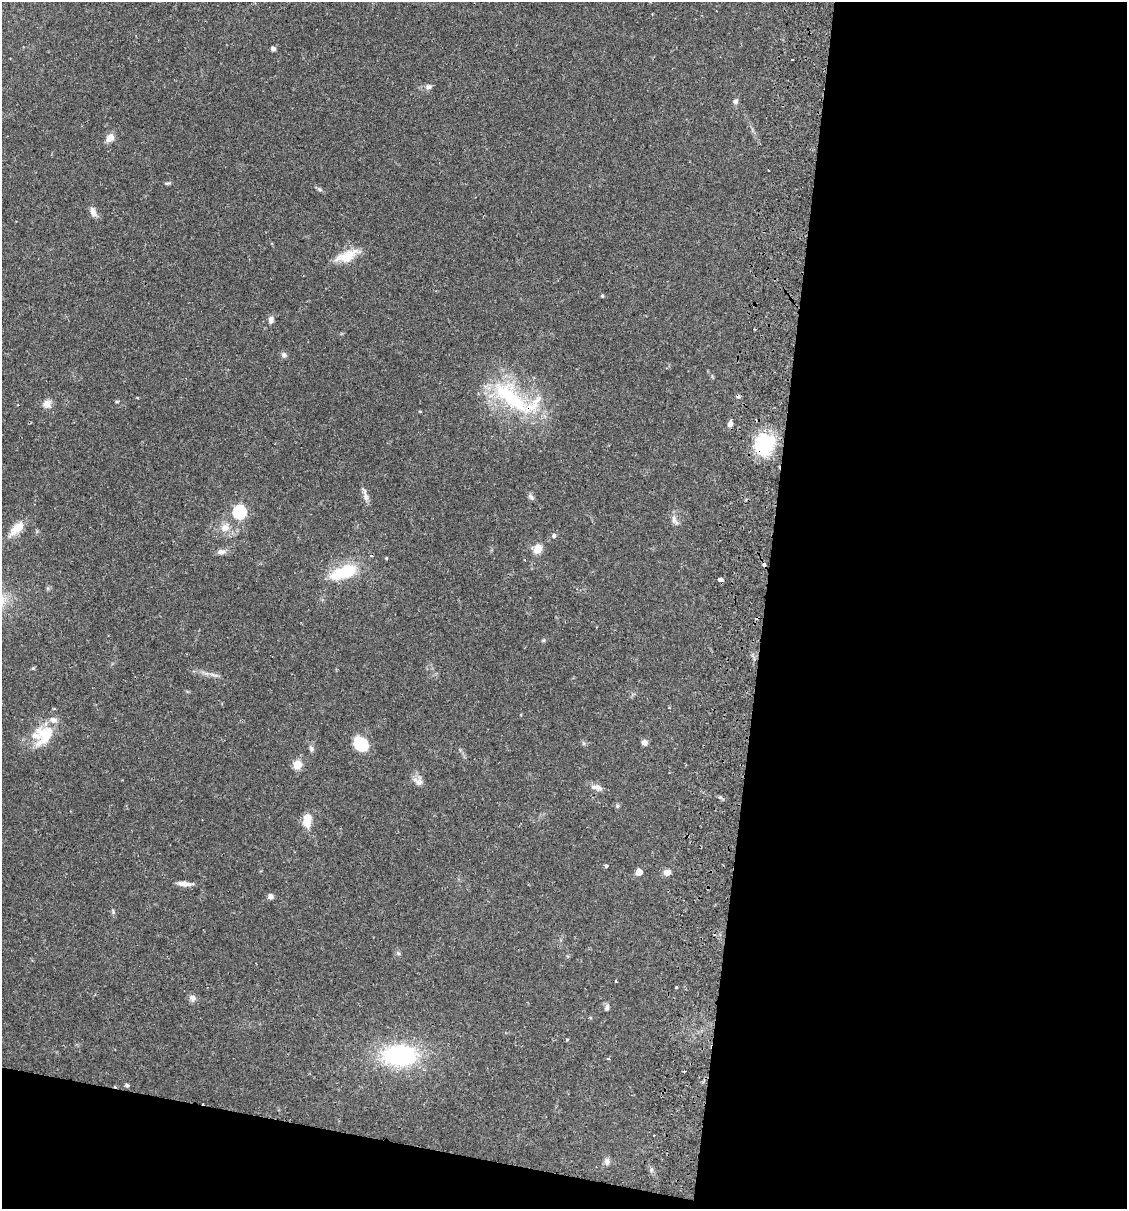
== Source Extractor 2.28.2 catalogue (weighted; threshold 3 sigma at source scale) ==
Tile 16 of 4 x 4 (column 4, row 4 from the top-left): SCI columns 3550-4674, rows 17-1223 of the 4963 x 4856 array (HDU 1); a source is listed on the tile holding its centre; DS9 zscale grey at full resolution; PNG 1129 x 1211 px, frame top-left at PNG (2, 2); no overlay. Shown black and unused: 36% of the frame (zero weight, under 2 of 3 exposures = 3% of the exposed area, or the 3 px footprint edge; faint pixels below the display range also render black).
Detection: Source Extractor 2.28.2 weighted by HDU 2 'WHT'; one run over the whole footprint, this tile lists its part. Background 0.0646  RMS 0.005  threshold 0.0226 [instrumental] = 3 sigma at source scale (4.5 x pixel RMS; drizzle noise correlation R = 1.50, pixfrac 1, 0.05/0.05 arcsec/px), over >= 5 px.
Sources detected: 64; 4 cosmic-ray / hot-pixel residue — not listed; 3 inside a brighter listed object's ellipse — not listed separately; the other 57 listed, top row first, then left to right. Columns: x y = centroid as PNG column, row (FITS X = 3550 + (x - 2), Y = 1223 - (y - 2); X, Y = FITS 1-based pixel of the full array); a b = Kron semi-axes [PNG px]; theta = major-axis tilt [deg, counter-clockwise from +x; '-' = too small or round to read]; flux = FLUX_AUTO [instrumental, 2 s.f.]
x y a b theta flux
273 48 6 5 - 1.2
429 87 9 7 5 1.6
735 101 7 6 - 1.3
110 138 9 7 47 4.2
167 183 8 3 12 0.72
319 190 8 4 -19 0.86
93 212 12 7 -69 2.9
346 256 26 12 22 10
602 296 4 3 - 0.62
271 320 10 7 77 1.9
284 355 7 6 - 1.6
514 398 69 25 -29 52
117 401 6 4 0 0.53
47 404 11 10 - 3.1
420 411 3 3 - 0.49
730 424 8 5 77 2
764 444 24 20 60 30
366 496 12 7 -75 2.4
531 497 11 5 -46 1.2
239 512 6 6 - 65
674 519 12 7 -81 2.3
225 527 12 11 - 4.6
17 528 25 11 43 7.1
554 536 6 5 - 0.95
538 548 8 7 - 7.2
221 551 12 7 5 2.3
386 558 3 3 - 0.58
344 572 40 16 20 19
720 580 5 3 - 5.9
544 640 6 4 71 0.59
33 668 5 5 - 0.54
214 675 15 4 -18 2
42 733 29 15 18 15
644 743 7 7 - 1.7
362 744 15 12 -32 15
311 749 8 6 -69 1.4
297 764 5 5 - 21
418 781 14 10 -34 3.1
598 787 10 7 -33 2.3
617 806 5 5 - 0.76
307 820 14 8 88 8.5
606 866 4 4 - 0.97
639 872 6 6 - 3.4
667 872 8 7 - 2.8
185 884 18 5 -4 3.5
270 896 7 6 - 1.6
113 912 8 3 -85 0.72
398 953 7 5 -47 0.88
676 987 3 3 - 0.76
192 998 9 8 - 2
607 1008 8 5 63 1.2
567 1040 4 3 - 0.54
400 1055 38 23 0 55
608 1059 3 3 - 0.71
684 1071 3 2 - 0.4
127 1085 6 5 - 0.84
607 1162 10 7 88 1.7
Overlapping masked pixels (flux is a lower limit): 2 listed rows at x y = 514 398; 764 444